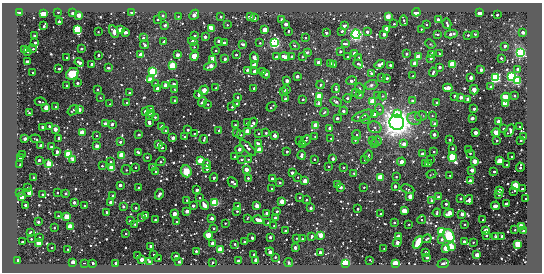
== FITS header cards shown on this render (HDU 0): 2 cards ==
NAXIS1  =                  540 / length of data axis 1
NAXIS2  =                  270 / length of data axis 2

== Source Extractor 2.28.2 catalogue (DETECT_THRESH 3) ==
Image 540 x 270 px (HDU 0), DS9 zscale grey, 1 PNG px = 1 image px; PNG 544 x 274 px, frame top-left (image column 1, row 270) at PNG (2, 3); each listed source drawn as its Kron ellipse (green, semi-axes under 4 px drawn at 4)
Background -95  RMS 180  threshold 541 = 3 sigma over >= 5 px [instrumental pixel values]
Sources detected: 571; of the 571, the 500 brightest by FLUX_AUTO listed and drawn (71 fainter detections omitted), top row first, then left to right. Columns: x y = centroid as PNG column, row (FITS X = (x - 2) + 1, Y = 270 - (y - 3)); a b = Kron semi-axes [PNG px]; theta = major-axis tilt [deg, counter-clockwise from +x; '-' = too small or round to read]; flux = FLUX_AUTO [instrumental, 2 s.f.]
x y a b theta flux
19 12 3 3 - 1.9e+05
58 12 3 2 - 2.1e+04
131 12 3 2 - 5.4e+04
416 12 4 4 - 1.2e+05
43 13 4 3 - 1.0e+06
73 13 3 3 - 2.9e+05
480 13 3 3 - 7.8e+05
79 15 3 3 - 5.4e+05
163 15 3 3 - 3.7e+04
194 15 5 3 - 3.0e+05
497 15 3 2 - 4.1e+04
178 16 3 2 - 1.1e+04
388 16 4 3 - 5.5e+05
221 17 3 3 - 2.6e+04
250 17 3 3 - 1.2e+05
254 18 3 3 - 4.1e+04
157 19 3 3 - 2.4e+04
281 19 3 3 - 7.1e+04
438 19 3 3 - 2.6e+04
59 21 3 3 - 8.6e+04
404 21 5 3 - 2.4e+04
286 24 3 3 - 2.1e+05
394 24 3 2 - 2.1e+04
447 24 5 3 - 5.1e+04
165 25 3 3 - 2.9e+04
227 25 3 3 - 1.4e+04
427 25 3 2 - 1.1e+04
44 26 3 3 - 4.7e+04
344 26 3 3 - 2.4e+04
77 29 3 3 - 4.7e+06
212 29 3 3 - 1.5e+06
387 29 3 3 - 6.0e+05
421 29 3 3 - 1.2e+04
121 30 3 3 - 1.0e+06
265 30 3 3 - 9.5e+05
114 31 6 4 -61 4.4e+04
288 31 3 2 - 1.6e+04
342 31 3 3 - 4.5e+04
98 32 3 2 - 1.2e+04
126 32 3 3 - 1.8e+05
367 32 3 3 - 1.0e+05
523 32 3 3 - 1.5e+05
326 33 3 3 - 2.2e+04
356 34 5 4 - 4.6e+06
384 34 4 3 - 9.2e+04
437 34 3 2 - 1.2e+04
451 34 6 3 12 1.3e+05
475 34 3 3 - 1.7e+04
468 35 3 3 - 2.1e+04
34 36 3 3 - 5.9e+04
194 36 3 3 - 7.2e+04
205 37 3 3 - 1.3e+05
305 37 3 2 - 1.4e+04
143 38 3 3 - 3.8e+04
164 41 3 3 - 1.6e+04
193 41 4 3 - 9.3e+04
218 41 3 3 - 5.2e+04
35 43 3 3 - 4.3e+04
224 43 3 3 - 8.3e+04
260 43 3 3 - 1.2e+04
274 43 4 4 - 4.7e+06
243 44 3 3 - 2.7e+04
345 44 4 3 - 3.1e+04
430 44 5 4 - 1.4e+04
145 45 4 3 - 4.2e+04
295 46 5 3 - 1.2e+04
505 46 3 3 - 5.8e+04
194 47 3 3 - 1.1e+04
24 49 3 3 - 2.3e+05
33 49 3 2 - 1.1e+04
81 49 3 3 - 6.0e+04
215 51 3 3 - 2.6e+04
340 51 3 3 - 2.9e+04
28 52 3 3 - 2.0e+04
307 52 3 3 - 1.8e+04
520 52 4 4 - 5.1e+06
355 54 3 3 - 4.9e+05
406 54 3 3 - 4.1e+04
431 54 3 3 - 4.4e+04
439 54 3 3 - 1.4e+04
98 55 3 3 - 3.4e+04
141 55 4 3 - 3.1e+05
177 55 3 3 - 2.0e+05
236 55 3 3 - 3.1e+04
194 56 4 4 - 1.3e+05
254 57 5 3 - 2.7e+05
276 57 3 3 - 6.8e+04
285 57 5 3 - 2.1e+05
292 57 3 3 - 2.0e+04
302 57 3 3 - 1.5e+04
348 57 3 3 - 3.3e+04
418 57 3 3 - 8.6e+05
67 58 3 3 - 2.8e+04
359 58 3 3 - 8.7e+04
431 58 3 3 - 6.6e+04
501 58 3 2 - 3.3e+04
213 59 3 3 - 7.6e+05
225 59 3 3 - 9.0e+04
27 62 3 3 - 3.9e+04
79 62 5 3 - 1.4e+05
318 62 3 3 - 1.8e+05
330 63 3 3 - 4.3e+04
415 63 3 3 - 5.7e+05
92 64 3 3 - 8.8e+04
255 64 3 3 - 1.4e+05
358 64 5 3 - 7.0e+04
452 64 3 3 - 1.9e+06
334 65 3 3 - 1.5e+04
380 65 5 3 - 1.7e+05
390 65 3 3 - 6.1e+04
172 66 3 3 - 3.4e+06
210 66 6 3 19 7.5e+04
439 67 3 3 - 9.0e+04
108 68 3 3 - 2.7e+04
59 69 3 3 - 4.0e+04
518 69 3 3 - 7.7e+04
247 70 3 3 - 4.1e+04
481 70 3 3 - 1.2e+05
255 71 3 3 - 2.5e+05
262 71 3 3 - 1.5e+05
33 72 3 2 - 1.5e+04
153 72 4 4 - 4.4e+06
433 72 5 3 - 4.9e+04
371 73 3 3 - 2.9e+04
72 74 6 5 - 4.4e+05
266 74 4 3 - 1.0e+05
297 76 3 3 - 1.4e+05
413 76 3 3 - 2.7e+04
512 77 4 4 - 4.2e+06
381 78 4 3 - 1.5e+04
387 78 3 3 - 3.2e+04
471 78 4 3 - 4.1e+04
495 78 4 4 - 4.2e+06
150 79 4 3 - 4.0e+05
287 80 3 3 - 1.9e+05
351 81 5 3 - 9.4e+04
517 81 3 3 - 4.2e+06
77 83 3 3 - 5.3e+04
155 83 4 3 - 1.3e+04
174 84 3 2 - 2.6e+04
67 85 3 3 - 1.8e+04
166 85 4 3 - 5.6e+05
321 85 4 4 - 2.9e+04
371 85 6 5 - 2.6e+04
491 87 3 3 - 7.7e+04
157 88 3 3 - 2.1e+05
216 88 3 3 - 2.1e+04
254 88 3 3 - 4.5e+04
360 88 5 3 - 1.4e+04
448 88 5 3 - 5.1e+05
97 89 3 2 - 1.5e+04
336 89 4 3 - 4.5e+04
175 90 4 3 - 1.3e+04
204 90 5 3 - 4.8e+05
286 90 3 3 - 2.9e+04
474 90 5 3 - 5.6e+05
283 91 3 3 - 5.7e+04
355 92 3 3 - 2.5e+04
129 93 3 2 - 1.5e+04
198 95 4 3 - 6.3e+04
360 95 4 4 - 3.0e+04
378 95 3 3 - 1.4e+04
319 96 3 3 - 1.5e+06
383 96 4 4 - 1.3e+04
455 96 3 3 - 7.1e+04
515 96 3 2 - 1.7e+04
238 97 3 3 - 2.7e+04
461 97 3 3 - 1.6e+05
506 97 4 4 - 4.3e+05
100 98 3 2 - 1.2e+04
347 98 4 3 - 1.6e+04
286 99 3 3 - 2.2e+05
303 99 3 3 - 3.4e+04
468 99 3 3 - 3.1e+05
175 100 3 3 - 3.3e+04
413 101 3 3 - 1.6e+05
41 102 6 3 -10 2.8e+04
202 102 5 3 - 4.1e+04
336 102 6 4 -33 3.0e+04
373 102 3 3 - 1.2e+06
436 102 3 3 - 3.0e+04
127 103 3 3 - 4.8e+04
505 103 3 3 - 1.5e+06
110 104 3 2 - 1.3e+04
208 104 3 2 - 1.5e+04
237 104 3 3 - 6.7e+04
319 104 4 3 - 2.0e+05
46 107 3 3 - 6.1e+05
56 107 3 3 - 5.8e+04
232 107 3 3 - 2.6e+04
271 107 5 2 - 1.5e+04
151 109 3 3 - 6.4e+04
379 109 5 3 - 1.8e+04
474 109 3 3 - 7.3e+04
73 110 6 3 39 1.6e+04
79 110 3 3 - 3.2e+05
145 111 3 3 - 8.7e+04
344 111 4 3 - 6.9e+04
324 112 4 3 - 2.1e+04
29 113 3 3 - 3.0e+04
152 113 3 3 - 9.4e+04
374 114 3 3 - 1.5e+05
397 114 3 3 - 1.9e+05
149 115 3 3 - 7.9e+04
363 116 11 5 20 5.2e+04
421 116 6 5 - 2.2e+04
432 116 3 3 - 1.1e+04
155 117 3 3 - 1.7e+04
337 118 3 3 - 6.6e+04
472 118 3 3 - 1.5e+05
365 119 5 5 - 1.8e+04
414 119 7 6 - 4.2e+04
149 122 4 3 - 1.0e+05
397 122 8 7 - 1.8e+07
499 122 3 3 - 9.9e+05
247 123 3 3 - 2.2e+04
253 123 6 3 59 5.2e+04
105 124 3 3 - 1.3e+05
112 124 3 3 - 6.8e+04
435 124 3 3 - 3.1e+05
235 125 3 3 - 1.4e+04
316 125 3 3 - 1.2e+06
49 126 3 3 - 4.7e+04
42 127 3 3 - 9.1e+04
162 127 3 3 - 2.2e+05
375 127 7 5 -22 3.6e+04
519 127 2 2 - 1.2e+04
330 128 3 3 - 2.6e+05
55 129 3 3 - 3.4e+05
503 129 3 3 - 2.8e+04
188 130 3 3 - 5.1e+04
219 130 3 3 - 5.1e+04
166 131 3 3 - 1.3e+04
247 131 3 3 - 8.2e+05
510 131 7 3 61 3.8e+04
82 132 3 3 - 8.5e+05
237 132 3 3 - 1.1e+04
475 132 3 3 - 2.7e+05
496 132 4 3 - 3.7e+05
194 133 2 2 - 1.4e+04
259 133 4 3 - 1.5e+04
266 133 3 3 - 3.4e+04
434 134 3 3 - 1.4e+05
139 135 3 3 - 1.7e+04
241 135 3 3 - 1.7e+04
357 135 5 4 - 1.6e+04
96 136 3 2 - 1.1e+04
275 136 3 3 - 5.6e+04
315 136 2 2 - 1.1e+04
185 137 3 3 - 2.3e+04
523 137 2 2 - 1.1e+04
59 138 3 3 - 7.7e+04
173 138 3 3 - 2.1e+05
331 138 3 2 - 1.6e+04
25 139 3 3 - 1.4e+05
36 139 5 2 - 1.9e+04
204 139 4 3 - 2.3e+04
300 140 3 2 - 2.4e+04
355 140 4 4 - 1.1e+04
372 140 4 4 - 1.4e+04
449 140 3 3 - 2.9e+04
497 140 3 2 - 1.6e+04
521 140 3 3 - 1.2e+04
305 141 6 3 44 2.5e+04
377 141 5 4 - 3.1e+04
120 142 3 3 - 5.2e+04
159 144 3 3 - 2.6e+05
258 144 4 3 - 7.3e+04
303 144 3 3 - 5.9e+04
374 144 4 3 - 2.6e+04
404 144 3 3 - 2.0e+05
41 146 3 3 - 2.1e+05
97 146 3 3 - 2.3e+05
51 147 3 2 - 1.9e+04
162 148 3 3 - 2.4e+04
248 148 10 4 -45 5.6e+04
452 148 3 3 - 2.6e+04
239 149 4 3 - 1.7e+05
260 150 3 3 - 1.6e+06
468 150 3 3 - 2.4e+04
57 152 3 3 - 5.5e+04
138 152 3 3 - 4.7e+04
287 152 3 3 - 4.1e+04
434 152 3 2 - 2.2e+04
470 153 3 2 - 2.5e+04
23 154 3 3 - 1.8e+04
69 154 3 3 - 3.8e+06
422 154 3 3 - 1.3e+05
122 155 3 3 - 2.0e+06
301 155 4 3 - 1.1e+05
368 156 5 2 - 1.3e+04
147 157 3 3 - 2.7e+04
235 157 3 3 - 2.3e+04
452 157 4 3 - 3.9e+06
512 157 3 3 - 3.1e+04
20 158 3 3 - 1.5e+05
73 159 3 3 - 3.9e+05
242 159 3 3 - 2.6e+04
248 159 3 2 - 1.3e+04
314 159 3 2 - 2.1e+04
333 159 3 3 - 1.0e+05
39 160 4 3 - 5.8e+04
365 160 3 3 - 1.3e+04
430 160 3 2 - 1.3e+04
161 161 5 3 - 3.6e+04
200 161 3 3 - 1.3e+06
475 161 3 3 - 7.1e+05
500 161 3 3 - 1.5e+06
111 162 3 3 - 3.3e+04
401 162 4 3 - 3.9e+05
49 164 3 3 - 1.5e+06
206 164 5 3 - 4.4e+04
425 164 3 3 - 3.4e+04
429 164 3 2 - 1.7e+04
20 165 3 2 - 2.0e+04
507 165 3 2 - 2.5e+04
102 166 3 3 - 1.9e+04
135 167 3 3 - 2.3e+04
329 167 3 3 - 1.7e+04
344 167 3 2 - 1.6e+04
520 167 5 2 - 4.8e+04
112 168 3 3 - 2.1e+06
153 168 3 3 - 1.4e+05
207 169 3 3 - 3.3e+04
246 169 3 3 - 3.4e+05
126 170 5 5 - 1.3e+04
472 170 3 3 - 2.3e+05
155 171 3 3 - 2.2e+04
186 171 6 5 - 1.3e+05
494 172 3 3 - 3.8e+04
292 173 3 3 - 1.1e+05
354 173 3 2 - 1.6e+04
431 174 5 2 - 1.1e+04
450 175 2 2 - 1.1e+04
298 177 2 2 - 1.2e+04
380 177 3 3 - 1.5e+06
396 177 3 2 - 1.6e+04
34 178 3 3 - 9.8e+04
214 178 4 3 - 4.9e+04
248 178 3 3 - 2.7e+04
272 179 3 3 - 5.3e+04
305 181 3 3 - 6.2e+05
470 181 4 3 - 4.1e+05
233 182 6 3 -45 6.1e+04
280 182 3 3 - 4.8e+04
338 184 3 3 - 2.1e+05
120 185 3 3 - 1.1e+05
515 185 3 3 - 1.2e+06
395 186 3 3 - 7.4e+04
28 187 3 2 - 1.2e+04
340 187 3 3 - 1.3e+05
364 187 3 2 - 1.4e+04
139 188 3 3 - 6.6e+04
272 189 3 3 - 3.8e+04
408 189 7 2 -23 1.1e+04
522 189 3 3 - 5.3e+04
197 190 3 3 - 1.3e+05
499 190 3 3 - 3.7e+05
514 191 3 2 - 1.5e+04
29 192 3 3 - 3.9e+05
57 192 3 2 - 1.9e+04
20 193 3 3 - 2.5e+04
42 194 3 3 - 2.4e+04
66 194 3 3 - 3.4e+04
159 194 5 3 - 1.1e+05
499 195 3 3 - 1.5e+04
113 196 3 3 - 5.3e+04
410 196 3 3 - 4.4e+05
21 197 3 3 - 2.7e+05
300 197 4 3 - 1.2e+04
438 197 3 3 - 2.0e+04
199 198 3 2 - 1.8e+04
460 198 3 3 - 4.4e+04
526 198 3 3 - 3.1e+04
187 200 3 3 - 1.5e+04
306 200 3 2 - 1.8e+04
469 200 5 4 - 4.1e+04
282 201 3 3 - 5.7e+05
432 201 3 3 - 9.3e+04
74 202 3 3 - 1.0e+05
111 202 3 3 - 4.4e+05
215 203 3 3 - 4.0e+06
446 204 4 3 - 5.7e+04
506 204 3 3 - 6.2e+04
25 205 3 3 - 5.5e+04
85 205 3 3 - 2.7e+04
204 205 5 3 - 9.3e+04
123 206 3 3 - 5.1e+04
193 206 3 3 - 6.4e+04
238 206 3 3 - 1.7e+05
257 206 3 3 - 3.5e+05
495 206 4 3 - 7.9e+04
136 208 3 3 - 5.2e+04
311 208 3 3 - 2.5e+04
358 209 3 3 - 3.7e+04
187 211 3 3 - 2.2e+05
237 211 3 3 - 2.2e+04
277 211 3 2 - 2.9e+04
404 211 3 3 - 1.0e+06
107 212 3 3 - 3.3e+04
267 213 4 3 - 8.9e+04
437 213 4 3 - 2.0e+04
449 213 5 4 - 1.6e+05
174 214 3 3 - 3.7e+05
381 214 3 3 - 1.3e+04
462 214 3 3 - 1.8e+05
146 215 3 3 - 1.8e+05
58 216 3 3 - 1.4e+04
67 217 3 3 - 1.5e+06
142 218 3 2 - 1.4e+04
212 218 3 3 - 3.8e+04
247 218 3 2 - 1.1e+04
275 218 3 3 - 8.5e+04
155 220 3 3 - 2.0e+04
258 220 5 3 - 8.3e+04
422 220 4 4 - 1.7e+04
483 220 3 2 - 2.2e+04
130 221 3 3 - 5.0e+04
38 222 3 3 - 4.3e+04
177 222 3 3 - 2.3e+04
394 222 3 3 - 3.2e+04
225 223 3 3 - 1.3e+04
268 223 3 2 - 1.7e+04
135 224 3 2 - 1.9e+04
409 224 3 2 - 1.5e+04
465 224 3 2 - 1.5e+04
70 226 3 3 - 9.9e+05
274 226 3 2 - 1.7e+04
521 226 3 3 - 1.1e+06
54 228 3 2 - 1.5e+04
214 228 3 3 - 3.5e+04
515 230 3 2 - 1.4e+04
285 231 3 3 - 5.4e+04
442 231 3 3 - 2.3e+06
486 231 3 3 - 7.7e+05
523 231 3 3 - 3.8e+04
30 233 3 2 - 2.0e+04
126 234 3 2 - 1.4e+04
208 235 4 4 - 2.1e+05
321 235 4 3 - 6.1e+05
486 235 3 3 - 4.0e+04
312 236 3 3 - 4.0e+04
449 236 7 5 -60 4.6e+05
502 236 3 3 - 2.9e+04
39 237 3 3 - 3.1e+04
270 237 3 3 - 6.2e+04
398 237 3 3 - 6.1e+05
496 237 3 3 - 3.0e+04
252 238 3 3 - 2.3e+04
297 238 3 2 - 1.4e+04
31 239 3 3 - 1.9e+04
302 239 3 3 - 1.8e+04
427 239 5 2 - 1.6e+04
442 240 4 4 - 5.2e+04
22 242 3 3 - 4.1e+04
38 242 3 3 - 9.9e+05
244 242 3 3 - 7.1e+04
418 242 7 3 61 3.9e+05
464 242 4 3 - 9.5e+04
473 242 3 3 - 1.7e+04
212 243 3 3 - 5.5e+04
397 243 5 3 - 3.0e+05
235 244 3 3 - 2.6e+04
518 244 3 3 - 1.9e+06
151 246 3 3 - 1.5e+05
451 247 3 3 - 1.6e+06
52 248 3 2 - 1.9e+04
295 248 3 3 - 1.9e+05
446 248 3 3 - 1.2e+06
68 249 3 3 - 1.8e+04
220 249 3 3 - 1.3e+06
384 249 3 2 - 1.3e+04
196 251 3 3 - 3.6e+04
270 252 4 3 - 2.7e+05
320 252 3 3 - 8.8e+04
426 252 3 3 - 1.8e+04
254 254 3 3 - 6.2e+04
154 255 3 2 - 1.7e+04
477 255 3 3 - 4.2e+05
137 256 3 3 - 1.4e+04
176 256 3 3 - 2.8e+05
275 257 3 2 - 2.6e+04
427 257 3 3 - 8.0e+04
142 259 3 3 - 3.1e+05
159 259 3 2 - 1.9e+04
256 260 3 3 - 2.1e+05
370 260 3 2 - 1.1e+04
18 261 4 3 - 8.6e+04
238 261 3 3 - 2.1e+05
73 262 3 3 - 4.1e+05
150 262 4 3 - 2.0e+05
179 262 3 3 - 2.4e+04
212 262 3 3 - 2.6e+04
84 263 3 2 - 1.5e+04
93 263 3 3 - 5.3e+04
116 263 3 3 - 8.9e+04
289 263 4 3 - 1.8e+04
346 263 4 4 - 4.2e+06
395 264 3 3 - 4.9e+06
443 264 6 3 23 6.2e+04
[71 fainter detections neither listed nor drawn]